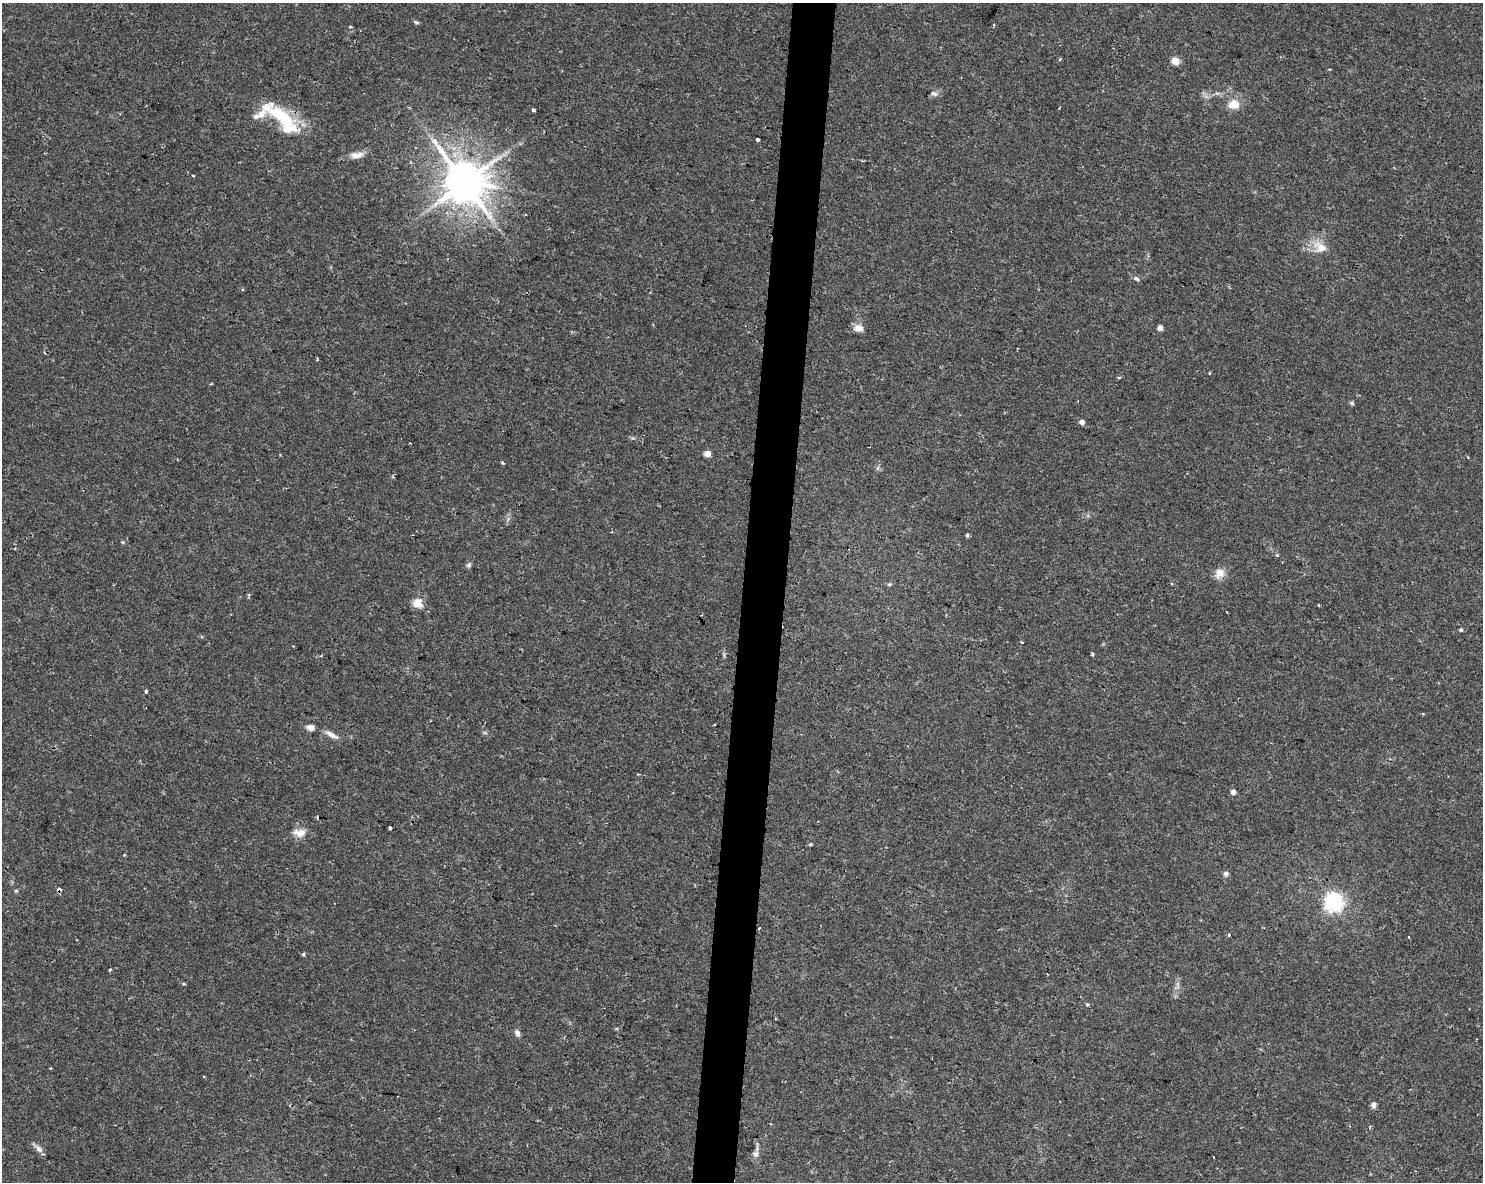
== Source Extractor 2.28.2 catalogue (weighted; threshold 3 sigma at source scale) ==
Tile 5 of 3 x 4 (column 2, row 2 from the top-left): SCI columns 1768-3248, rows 2363-3542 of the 4958 x 4735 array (HDU 1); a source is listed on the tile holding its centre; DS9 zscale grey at full resolution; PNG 1485 x 1184 px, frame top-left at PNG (2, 3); no overlay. Shown black and unused: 3% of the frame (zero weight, under 2 of 3 exposures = <1% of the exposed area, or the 3 px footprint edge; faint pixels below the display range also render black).
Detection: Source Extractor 2.28.2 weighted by HDU 2 'WHT'; one run over the whole footprint, this tile lists its part. Background 0.0302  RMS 0.0033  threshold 0.0149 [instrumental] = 3 sigma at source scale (4.5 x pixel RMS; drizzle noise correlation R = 1.50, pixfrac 1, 0.0396/0.0396 arcsec/px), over >= 5 px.
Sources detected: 65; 2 cosmic-ray / hot-pixel residue — not listed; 3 inside a brighter listed object's ellipse — not listed separately; the other 60 listed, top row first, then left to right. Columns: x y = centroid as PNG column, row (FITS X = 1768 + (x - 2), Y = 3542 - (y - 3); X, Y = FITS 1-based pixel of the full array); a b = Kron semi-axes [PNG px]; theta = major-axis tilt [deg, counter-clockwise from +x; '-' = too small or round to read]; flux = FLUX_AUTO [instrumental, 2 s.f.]
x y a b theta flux
416 22 7 5 -19 0.55
350 27 4 3 - 0.41
1060 59 4 3 - 0.4
1175 61 5 5 - 7.5
934 93 10 6 -21 1
1234 104 13 11 17 4.5
1059 108 3 2 - 0.31
533 110 4 3 - 0.94
282 117 44 17 -37 17
758 140 3 3 - 2.7
356 155 18 8 6 2.9
193 175 4 2 - 0.25
464 182 13 11 -51 1300
1321 247 19 12 -29 5.1
1136 279 8 5 -32 0.83
859 328 13 9 -6 2.2
1160 328 4 4 - 2
317 359 3 3 - 0.35
1119 378 4 3 - 0.37
1352 403 6 5 - 0.51
1082 422 5 4 - 1.8
707 453 5 4 - 4
1468 457 3 2 - 0.27
502 462 3 3 - 0.64
878 468 7 4 71 0.59
967 535 5 4 - 0.5
123 542 4 4 - 0.41
1277 555 4 4 - 0.46
469 565 6 6 - 0.79
1219 573 12 11 - 3.2
889 584 6 5 - 0.52
1172 584 4 3 - 0.4
417 603 5 5 - 14
1461 630 5 4 - 0.42
1092 654 3 3 - 0.67
146 691 4 3 - 1
310 727 8 6 -8 2.2
485 733 6 4 -19 0.47
331 734 18 6 -27 2.2
1233 792 4 4 - 1.6
317 817 3 3 - 0.62
390 828 3 3 - 1.3
299 833 17 10 -5 3.4
810 844 4 4 - 0.43
124 855 4 3 - 0.27
1226 874 6 6 - 1
59 889 6 4 -10 0.98
1333 902 7 7 - 160
1228 935 3 3 - 2.1
1409 937 3 2 - 0.34
303 954 4 3 - 0.61
110 970 3 3 - 1.5
1087 1004 5 4 - 0.39
517 1033 8 6 -52 1.1
51 1068 3 2 - 0.32
204 1077 4 2 - 0.3
1373 1105 8 6 -89 1.1
38 1148 16 5 -42 1.6
756 1154 9 7 62 1.3
1213 1157 3 2 - 0.31
Overlapping masked pixels (flux is a lower limit): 2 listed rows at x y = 282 117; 59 889